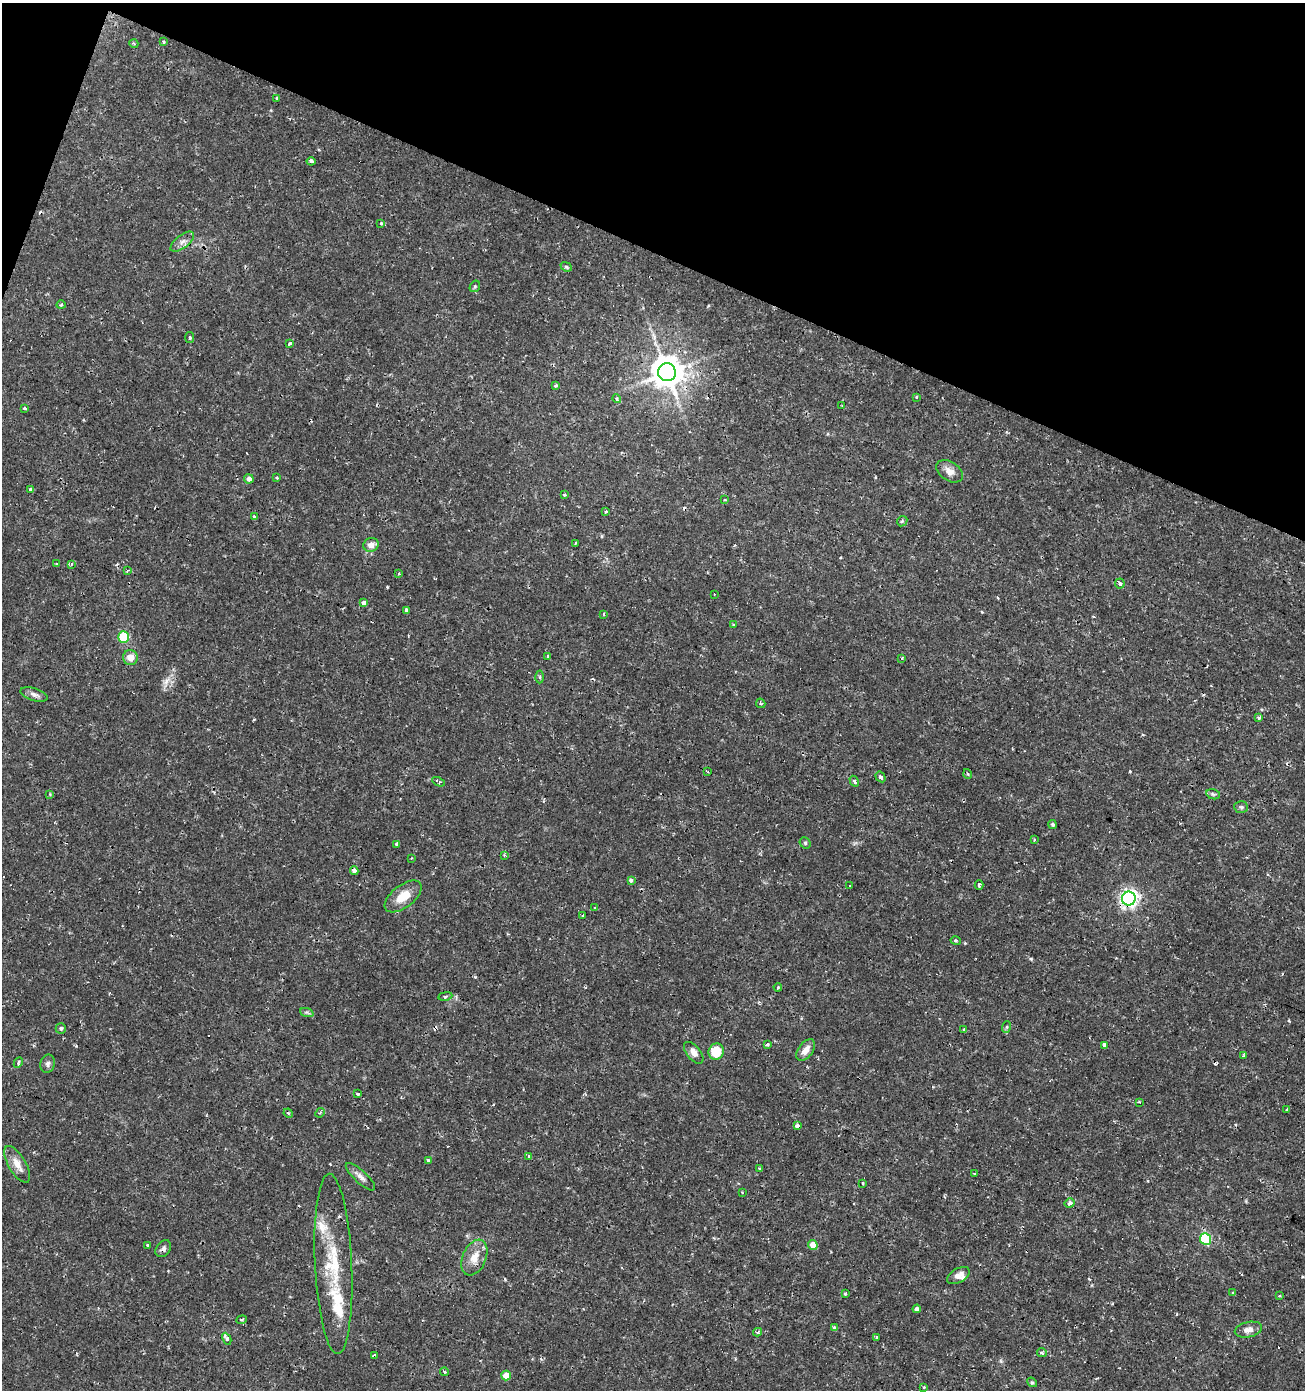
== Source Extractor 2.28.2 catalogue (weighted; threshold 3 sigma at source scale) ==
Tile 2 of 4 x 4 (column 2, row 1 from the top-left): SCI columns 1575-2877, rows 4165-5552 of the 5688 x 5556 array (HDU 1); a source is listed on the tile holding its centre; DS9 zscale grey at full resolution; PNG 1307 x 1392 px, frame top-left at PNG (2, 3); each listed source drawn as its Kron ellipse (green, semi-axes under 4 px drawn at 4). Shown black and unused: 19% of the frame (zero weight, under 2 of 3 exposures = <1% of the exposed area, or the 3 px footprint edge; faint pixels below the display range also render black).
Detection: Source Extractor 2.28.2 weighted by HDU 2 'WHT'; one run over the whole footprint, this tile lists its part. Background 0.0153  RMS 0.0019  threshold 0.00852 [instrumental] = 3 sigma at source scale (4.5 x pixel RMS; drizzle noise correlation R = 1.50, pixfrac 1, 0.0396/0.0396 arcsec/px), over >= 5 px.
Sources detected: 143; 18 cosmic-ray / hot-pixel residue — neither listed nor drawn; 4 inside a brighter listed object's ellipse — not listed separately; the other 121 listed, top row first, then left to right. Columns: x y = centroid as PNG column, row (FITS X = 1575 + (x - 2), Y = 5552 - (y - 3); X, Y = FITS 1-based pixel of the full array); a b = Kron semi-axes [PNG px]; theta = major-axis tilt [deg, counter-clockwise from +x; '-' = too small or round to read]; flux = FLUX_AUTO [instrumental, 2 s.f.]
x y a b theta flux
163 42 3 3 - 0.24
134 44 4 3 - 0.19
277 98 3 3 - 0.36
311 161 4 4 - 0.83
381 223 4 3 - 0.29
182 242 14 6 38 1.1
566 267 6 4 -22 0.28
475 286 6 5 - 0.26
61 305 4 4 - 0.28
190 337 5 4 - 0.34
290 343 3 3 - 0.65
667 372 9 9 - 350
556 386 3 3 - 0.68
917 397 3 2 - 0.18
617 399 4 4 - 0.51
842 406 3 2 - 0.16
24 408 3 3 - 0.38
949 471 14 9 -34 1.5
277 478 4 3 - 0.2
249 479 5 4 - 0.95
31 489 4 3 - 0.61
564 495 4 3 - 1.2
725 499 4 3 - 0.23
606 511 3 3 - 0.23
254 517 3 3 - 1
902 521 6 4 44 0.29
575 543 3 3 - 0.29
371 545 8 7 - 1.5
57 563 3 2 - 0.19
71 564 4 4 - 0.39
127 571 4 3 - 0.26
399 574 3 3 - 0.24
1120 584 5 5 - 0.34
714 594 2 2 - 0.18
363 603 4 4 - 1.9
406 610 3 3 - 0.84
604 614 3 2 - 0.33
734 624 4 3 - 0.41
123 637 5 5 - 9.6
548 656 3 3 - 0.43
130 657 7 7 - 1.8
901 658 3 3 - 0.47
540 677 6 4 -89 0.29
34 694 14 6 -17 0.83
761 703 5 4 - 0.25
1258 718 3 3 - 0.49
708 772 3 3 - 0.25
968 774 5 3 - 0.18
881 777 6 4 -57 0.43
854 781 6 4 -62 0.52
438 782 7 3 -25 0.49
50 794 4 4 - 0.18
1213 794 7 5 -14 0.36
1241 807 7 5 -3 0.38
1053 824 4 4 - 0.29
1034 840 3 3 - 0.59
805 843 6 5 - 0.32
396 844 3 3 - 0.41
504 855 4 4 - 0.27
412 858 3 2 - 0.12
354 871 4 4 - 2
631 881 4 4 - 0.6
979 885 4 3 - 0.63
849 886 3 3 - 0.63
403 896 21 11 38 3.3
1129 899 7 7 - 75
595 908 3 3 - 0.23
583 915 4 3 - 1.1
956 941 5 3 - 0.23
778 987 4 4 - 0.26
445 996 7 3 9 0.29
307 1013 7 4 -20 0.35
1006 1027 6 4 70 0.28
61 1028 5 5 - 0.36
964 1029 4 2 - 0.18
768 1044 4 3 - 0.52
1104 1045 4 3 - 0.82
806 1050 12 7 52 1.5
716 1051 8 7 - 5
694 1053 13 7 -51 1.2
1244 1056 4 3 - 0.52
18 1063 5 3 - 0.45
48 1064 9 7 77 0.61
358 1094 3 3 - 0.56
1140 1102 3 3 - 0.57
1287 1109 4 2 - 0.19
288 1113 5 4 - 0.24
320 1113 5 4 - 0.28
797 1126 3 3 - 2.6
529 1156 3 3 - 0.44
428 1160 4 3 - 0.38
17 1164 21 8 -60 2.1
760 1169 3 3 - 0.32
974 1173 4 2 - 0.17
360 1177 19 6 -43 1.1
863 1183 3 2 - 0.21
742 1192 3 2 - 0.12
1070 1203 5 4 - 0.93
1205 1239 6 5 - 12
813 1245 5 4 - 2.6
147 1246 3 2 - 0.27
163 1249 9 6 51 0.61
474 1257 19 11 67 2.6
333 1264 90 18 -87 12
958 1276 12 7 30 1.2
1233 1293 3 3 - 0.2
845 1294 4 4 - 0.22
1280 1296 3 3 - 0.43
917 1309 4 4 - 0.74
242 1320 5 4 - 0.25
834 1327 3 3 - 0.73
1248 1330 14 7 13 1.4
758 1332 4 3 - 0.3
877 1338 3 2 - 0.26
227 1339 6 4 -63 0.95
1042 1353 5 4 - 0.34
374 1355 4 3 - 0.67
445 1372 4 3 - 0.25
506 1376 5 4 - 3.2
1032 1382 5 4 - 0.26
924 1387 3 3 - 0.24
Overlapping masked pixels (flux is a lower limit): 4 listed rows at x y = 667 372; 354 871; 1129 899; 163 1249